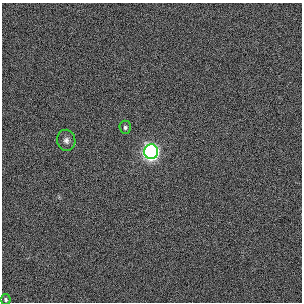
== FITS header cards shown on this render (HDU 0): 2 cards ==
NAXIS1  =                  300 / length of data axis 1
NAXIS2  =                  300 / length of data axis 2

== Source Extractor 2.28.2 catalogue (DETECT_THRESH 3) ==
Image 300 x 300 px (HDU 0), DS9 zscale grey, 1 PNG px = 1 image px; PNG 304 x 304 px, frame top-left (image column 1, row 300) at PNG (2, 3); each listed source drawn as its Kron ellipse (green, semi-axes under 4 px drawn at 4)
Background 1110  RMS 5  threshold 15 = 3 sigma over >= 5 px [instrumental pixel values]
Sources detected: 4; all 4 listed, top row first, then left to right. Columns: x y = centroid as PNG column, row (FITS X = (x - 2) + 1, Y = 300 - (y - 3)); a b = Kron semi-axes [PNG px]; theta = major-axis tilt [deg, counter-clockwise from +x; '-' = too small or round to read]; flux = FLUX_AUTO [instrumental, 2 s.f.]
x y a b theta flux
125 127 7 6 - 830
66 140 10 9 - 1700
151 152 7 7 - 120000
6 300 5 5 - 740